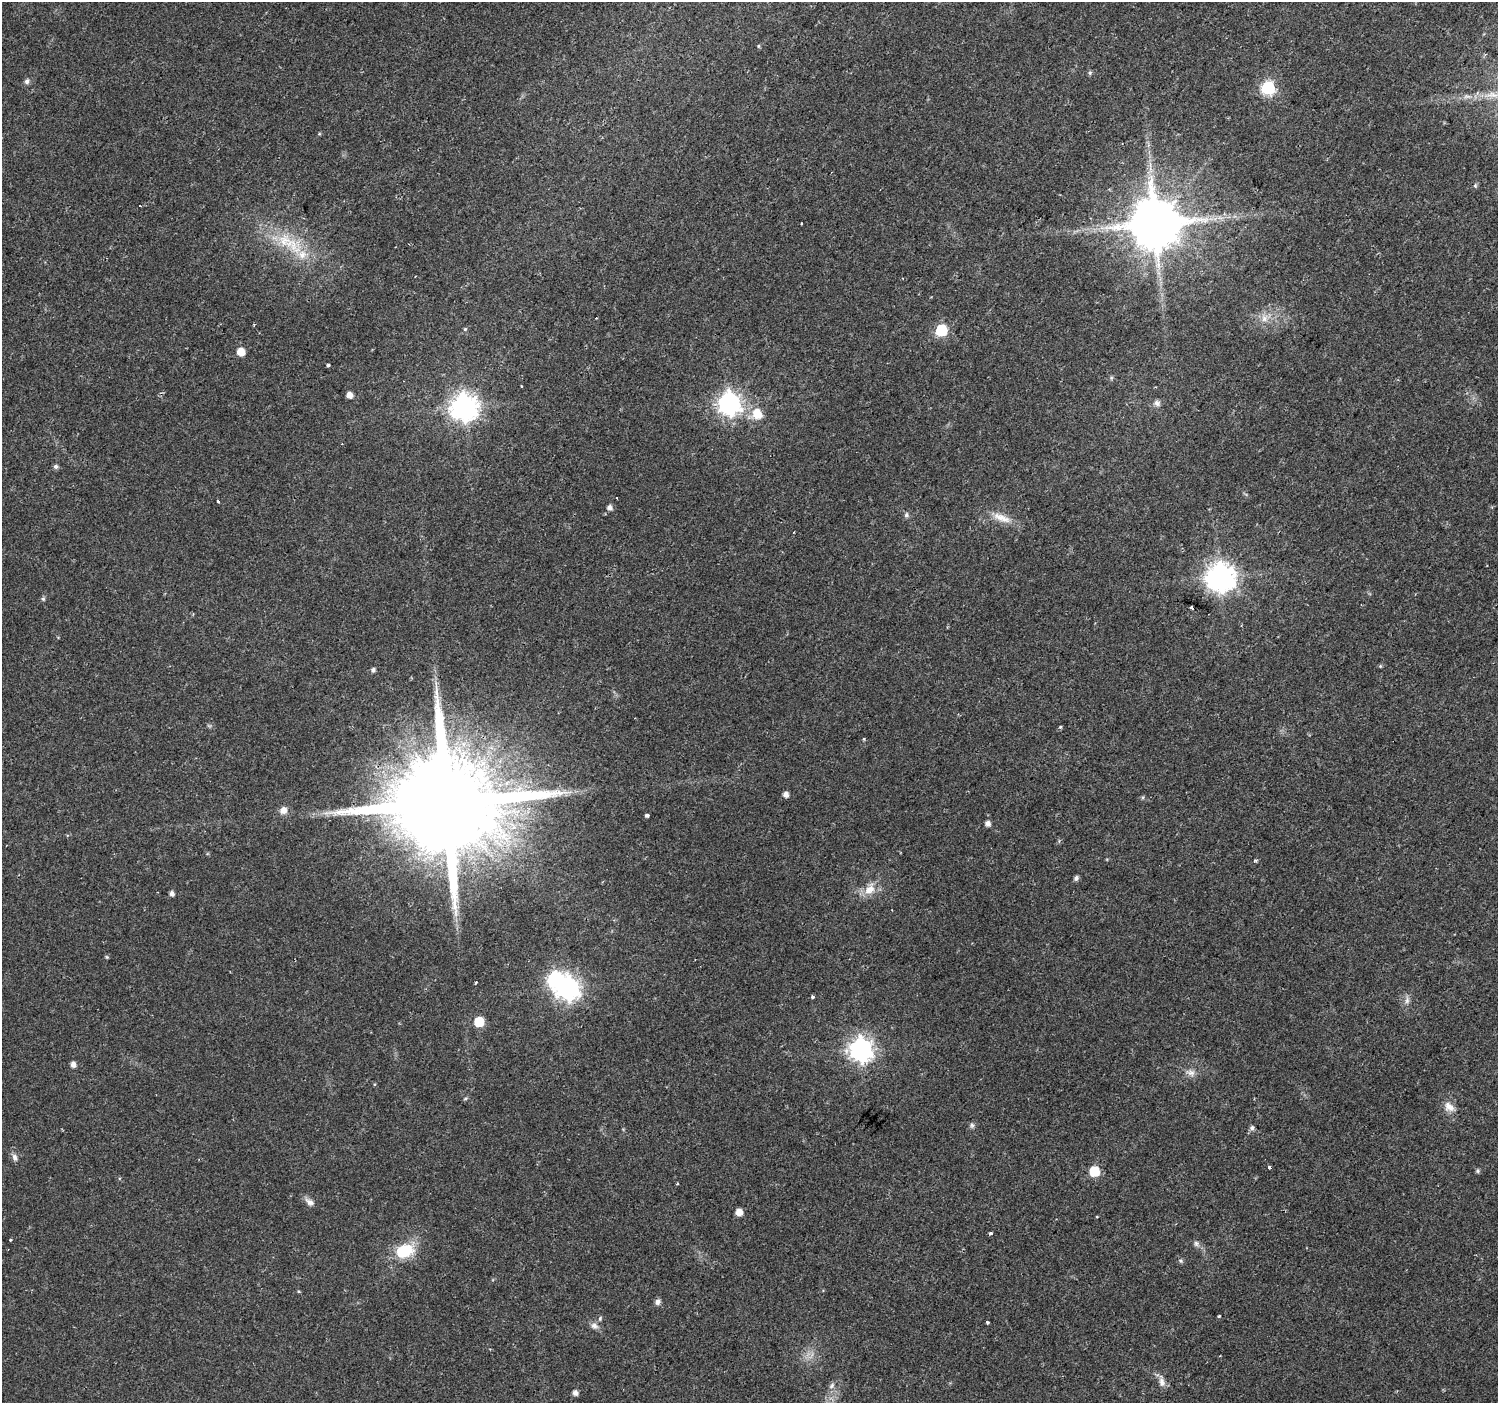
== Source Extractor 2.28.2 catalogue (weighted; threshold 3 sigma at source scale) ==
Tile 10 of 4 x 4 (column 2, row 3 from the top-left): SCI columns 1497-2992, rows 1576-2976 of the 5992 x 6024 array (HDU 1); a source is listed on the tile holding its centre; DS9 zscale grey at full resolution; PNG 1500 x 1405 px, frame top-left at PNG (2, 2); no overlay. Shown black and unused: <1% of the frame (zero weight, under 2 of 3 exposures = <1% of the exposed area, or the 3 px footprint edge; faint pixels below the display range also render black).
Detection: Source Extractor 2.28.2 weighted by HDU 2 'WHT'; one run over the whole footprint, this tile lists its part. Background 0.0237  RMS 0.003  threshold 0.0134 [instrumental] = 3 sigma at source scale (4.5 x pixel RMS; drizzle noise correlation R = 1.50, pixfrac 1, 0.0396/0.0396 arcsec/px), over >= 5 px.
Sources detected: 79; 1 inside a brighter object's white glare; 2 cosmic-ray / hot-pixel residue — not listed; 1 inside a brighter listed object's ellipse — not listed separately; the other 75 listed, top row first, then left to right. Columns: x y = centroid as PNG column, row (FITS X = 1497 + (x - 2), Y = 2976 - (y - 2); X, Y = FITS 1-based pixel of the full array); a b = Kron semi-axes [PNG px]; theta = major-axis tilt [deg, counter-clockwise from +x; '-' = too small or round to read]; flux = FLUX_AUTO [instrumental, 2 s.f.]
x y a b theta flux
758 46 6 4 -90 0.34
1090 73 6 5 - 0.51
27 81 7 6 - 0.99
1268 88 7 7 - 44
1475 185 5 5 - 0.45
140 205 3 2 - 0.63
1155 224 14 13 - 2000
292 244 38 18 -40 14
1264 318 11 9 -69 2.2
465 329 6 4 46 0.39
941 330 7 6 - 24
241 352 6 6 - 4.7
328 365 4 3 - 1
1111 378 6 4 72 0.39
521 386 3 3 - 1.1
349 395 6 5 - 1.8
1157 403 8 7 - 1.2
729 404 9 8 - 190
464 407 10 9 - 290
757 414 15 13 -62 5.1
56 467 6 5 - 0.8
616 498 3 2 - 0.61
218 501 3 3 - 2.9
610 507 6 6 - 1.1
906 515 7 6 - 0.71
1001 518 28 10 -21 4.4
794 532 3 2 - 0.2
1220 577 9 9 - 390
43 599 6 5 - 0.47
1191 607 3 3 - 5
1380 666 6 4 -90 0.3
373 670 6 5 - 0.69
1060 727 4 4 - 0.37
786 794 6 5 - 1.5
1143 797 6 4 72 0.35
446 803 29 24 41 9900
283 810 9 8 - 2.2
647 815 4 3 - 0.83
988 823 5 5 - 1.3
1255 860 5 4 - 0.38
1076 878 5 5 - 0.94
870 889 18 12 49 4.2
171 893 6 5 - 0.88
107 957 5 5 - 0.35
568 988 9 8 - 180
813 997 4 3 - 0.56
1407 1000 10 6 80 1.2
479 1022 6 6 - 13
861 1050 9 8 - 210
73 1064 6 5 - 1.4
1191 1072 13 9 -15 1.9
465 1098 6 4 20 0.42
1449 1107 16 11 -37 2.7
972 1125 6 6 - 0.69
1252 1128 7 6 - 0.81
14 1157 10 7 -66 1.1
1270 1167 3 3 - 2.7
1094 1171 6 6 - 14
1478 1171 6 5 - 0.5
677 1184 4 3 - 0.25
309 1202 13 7 -37 1.6
739 1212 5 5 - 2.8
990 1233 4 3 - 2.3
10 1240 4 3 - 0.35
1196 1243 8 7 - 0.9
404 1251 21 14 20 12
1181 1261 6 5 - 0.53
657 1302 7 6 - 1.2
1219 1316 3 3 - 0.44
600 1318 6 4 70 0.47
987 1322 3 3 - 0.88
594 1326 10 8 -18 1.4
1162 1382 13 7 -82 1.8
832 1386 10 6 46 1
575 1393 6 5 - 1.3
Overlapping masked pixels (flux is a lower limit): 1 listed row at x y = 446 803